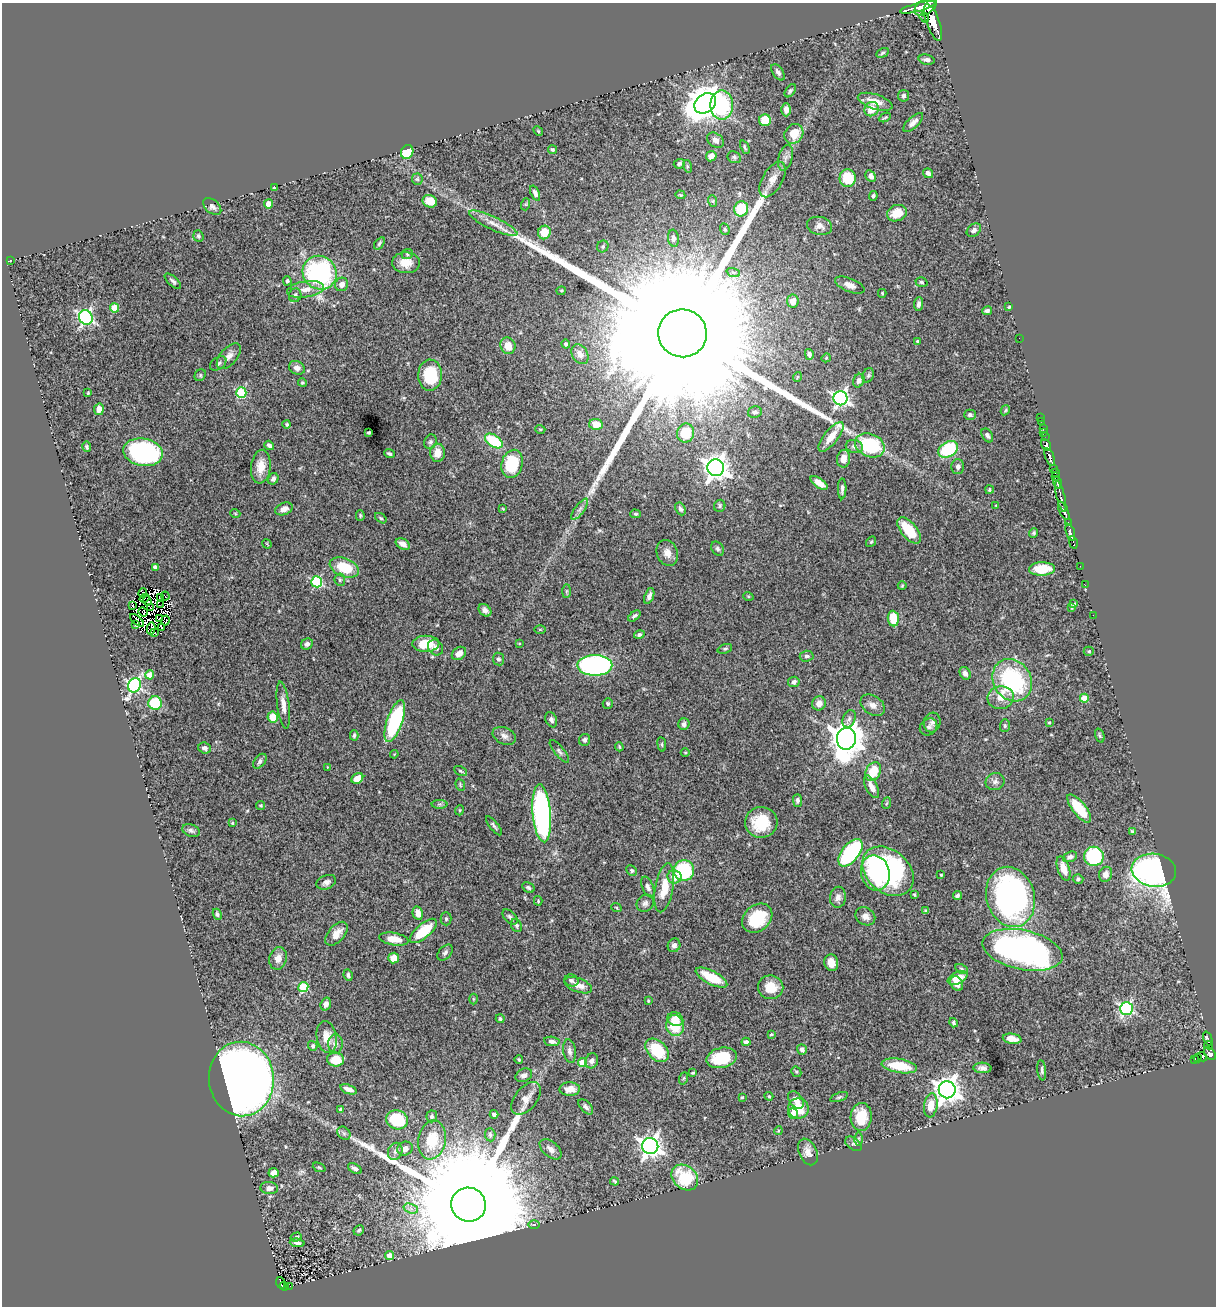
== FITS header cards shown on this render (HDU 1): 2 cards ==
NAXIS1  =                 1214
NAXIS2  =                 1304

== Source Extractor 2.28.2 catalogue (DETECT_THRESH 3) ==
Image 1214 x 1304 px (HDU 1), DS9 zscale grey, 1 PNG px = 1 image px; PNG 1218 x 1308 px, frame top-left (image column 1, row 1304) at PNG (2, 3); each listed source drawn as its Kron ellipse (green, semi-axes under 4 px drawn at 4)
Background 0.552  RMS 0.027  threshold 0.0797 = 3 sigma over >= 5 px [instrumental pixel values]
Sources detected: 395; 11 with non-positive FLUX_AUTO (blend fragments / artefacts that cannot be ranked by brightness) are neither listed nor drawn; the other 384 listed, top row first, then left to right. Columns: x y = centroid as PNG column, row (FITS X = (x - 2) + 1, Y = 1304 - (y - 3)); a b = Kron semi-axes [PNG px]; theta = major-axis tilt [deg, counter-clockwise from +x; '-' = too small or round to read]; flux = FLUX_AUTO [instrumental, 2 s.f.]
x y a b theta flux
926 6 13 7 34 1500
918 7 18 4 15 1000
924 18 5 3 - 120
933 22 19 6 -70 1500
882 53 6 3 28 2.5
927 60 8 5 -11 5.4
778 72 9 5 -57 6.6
790 91 7 4 55 3.5
904 96 6 5 - 4.9
875 102 18 7 -18 20
705 103 12 9 36 3200
722 105 15 11 90 130
872 109 7 6 - 24
786 110 6 4 -89 10
885 117 6 3 26 2.3
765 120 6 6 - 38
913 122 12 5 43 10
538 131 5 4 - 2
794 134 10 9 - 32
715 140 9 6 -36 8.6
745 147 7 3 -67 2.8
552 149 5 4 - 2.6
407 152 7 6 - 63
711 156 5 5 - 16
734 157 7 5 -27 3.8
786 158 13 6 74 8.6
679 164 6 5 - 4.5
687 166 6 4 -73 2.1
928 173 5 4 - 6.6
871 176 6 5 - 7.4
848 178 9 8 - 61
417 179 6 5 - 3.1
773 179 20 10 60 18
274 188 3 3 - 2.1
535 193 8 4 -68 6.9
680 195 5 4 - 1.9
873 196 5 4 - 3.2
430 201 7 6 - 28
713 201 6 3 -71 2.2
269 204 4 4 - 23
526 204 6 4 72 2.2
212 206 10 6 -41 6.5
741 209 7 7 - 58
897 213 10 8 22 25
493 223 26 6 -25 19
819 226 12 9 -13 11
725 229 6 4 -69 2.6
974 230 8 6 37 5.4
544 232 7 6 - 32
198 236 6 5 - 3.3
673 238 8 5 -82 5.6
379 243 7 4 54 3.2
603 246 6 5 - 3.7
407 254 6 5 - 2.9
10 261 3 2 - 0.98
406 263 14 10 -3 22
733 272 7 4 -19 3.5
320 273 17 16 - 270
173 281 10 4 -43 4.7
287 281 4 4 - 3.6
921 282 6 4 -17 2.9
342 284 7 6 - 11
850 285 16 6 -22 12
306 289 19 8 9 16
561 291 4 4 - 1.9
882 293 4 3 - 1.9
295 295 7 6 - 5.5
793 301 6 6 - 11
919 304 7 4 85 5.5
1009 307 3 3 - 1.6
114 308 4 4 - 41
987 311 5 4 - 4.4
86 318 7 6 - 430
682 333 24 23 - 280000
1019 338 2 2 - 51
918 341 4 3 - 2.2
566 344 4 4 - 5.2
508 346 8 7 - 24
580 354 10 7 -58 11
809 354 5 4 - 4.4
229 356 15 8 49 12
826 358 5 3 - 1.7
218 363 9 6 36 5.4
297 368 8 6 -27 8.8
200 375 6 5 - 2.7
430 375 15 12 88 83
868 375 7 5 69 3.4
797 377 5 3 - 1.5
859 381 7 5 66 7.2
302 383 4 4 - 2.4
88 393 4 3 - 1.6
241 393 5 5 - 100
841 398 7 7 - 520
99 409 5 5 - 13
1005 410 5 4 - 2.1
755 412 7 5 11 5.5
970 415 6 5 - 4.6
1040 417 2 2 - 7.5
1041 421 2 2 - 4.5
287 424 4 4 - 2.5
596 424 7 5 -12 28
1043 428 3 2 - 4.2
540 429 5 3 - 1.8
369 432 3 3 - 2.2
1044 432 3 2 - 9.5
686 433 9 8 - 41
987 435 7 5 -58 6.1
1045 436 2 2 - 5.3
831 437 18 7 51 25
494 441 10 5 -34 98
430 442 7 6 - 4.3
269 445 5 4 - 4.6
870 445 15 11 -24 120
1046 445 6 4 -59 360
854 446 8 6 -14 7.2
87 447 5 4 - 3.2
948 449 10 7 30 130
143 452 20 13 -11 290
438 453 9 7 87 20
389 454 5 3 - 3.3
1050 457 9 3 -69 510
843 459 9 6 82 18
512 464 14 10 74 89
261 467 17 10 84 24
958 467 7 6 - 5.9
716 468 8 8 - 1500
1054 469 2 2 - 5.5
1055 473 2 2 - 3.4
1056 477 2 2 - 5.2
273 479 6 5 - 5.8
1057 482 6 3 -74 100
819 483 10 4 -35 15
842 489 10 3 89 5.6
989 490 4 3 - 2.2
1061 496 16 3 -76 270
996 505 3 3 - 1.3
720 506 6 5 - 3.4
284 509 9 6 22 11
503 509 4 3 - 1.4
580 509 12 4 54 7.5
680 509 7 4 -63 4.6
1064 511 10 3 -64 500
235 513 5 3 - 1.6
636 514 5 4 - 2.5
360 515 5 4 - 2.4
381 518 6 4 -36 2.7
1068 523 3 2 - 45
909 530 16 7 -51 57
1070 532 9 3 -73 370
1034 533 5 4 - 2.4
871 542 6 4 53 2.2
1073 542 6 3 -77 66
267 544 5 2 - 1.6
403 544 7 5 -29 11
718 549 8 5 -57 4.5
667 553 13 10 -68 14
1080 566 2 2 - 5.2
155 567 4 4 - 5.9
344 567 15 9 -21 58
1042 569 13 6 2 39
340 580 6 5 - 3.2
317 582 5 5 - 160
1085 585 2 2 - 4.3
902 586 4 4 - 1.9
566 591 7 4 89 2.9
143 593 4 2 - 2.5
165 596 4 2 - 3.4
649 596 8 4 71 6.4
748 596 5 3 - 1.6
160 597 3 2 - 4.4
144 598 5 2 - 3.2
147 601 5 2 - 2
1074 604 3 3 - 2.2
161 605 4 2 - 1.3
132 606 3 2 - 5.3
1072 607 4 3 - 2.8
151 608 4 2 - 1.3
485 610 7 5 -40 7.3
143 612 5 2 - 0.5
1093 615 2 2 - 1.1
634 616 7 4 39 4.4
159 619 3 2 - 0.82
893 619 8 5 -84 43
137 620 8 3 -40 2.2
165 620 5 4 - 7.6
136 625 3 3 - 1.5
162 627 3 3 - 5.6
151 628 6 2 80 5.7
540 629 6 4 0 2.2
154 632 3 2 - 0.05
639 634 5 4 - 4.4
519 643 4 2 - 1.3
307 644 6 5 - 5.2
426 644 13 8 1 44
435 648 8 7 - 6.6
725 649 7 4 20 2.9
1089 651 5 4 - 2.4
459 653 8 6 38 13
807 656 7 5 3 4.7
498 659 6 5 - 4.1
595 665 17 10 0 440
965 673 7 5 -58 6.4
150 675 4 4 - 24
1012 680 22 19 -57 210
794 682 6 5 - 5.4
134 685 7 6 - 370
1001 698 13 11 9 20
1084 698 4 4 - 35
155 703 7 7 - 92
819 703 7 7 - 11
608 704 5 5 - 3.2
283 705 24 6 -83 15
873 705 13 9 -34 12
273 717 5 5 - 28
849 719 9 6 67 6
551 720 8 5 -66 6.4
395 721 22 7 71 180
932 722 10 8 73 7.6
1049 723 3 2 - 1.9
684 724 6 5 - 6.3
1005 726 6 5 - 3
929 727 9 8 - 7
354 735 5 3 - 3.1
1100 735 7 4 -71 3.2
504 736 12 8 -24 9.4
846 739 11 9 84 3400
585 740 6 5 - 4.3
662 744 7 4 -83 2.3
619 747 5 3 - 2
205 748 6 5 - 5.7
559 751 14 5 -51 5.4
685 752 4 3 - 1.5
394 754 4 3 - 1.7
260 761 8 5 51 5.3
327 767 4 2 - 1.3
460 771 7 4 -27 2.8
873 772 10 7 62 40
357 778 6 5 - 21
995 782 9 8 - 7.5
460 785 6 4 -71 2.4
872 787 12 5 -62 14
798 800 6 4 -89 4.8
887 803 6 3 69 1.8
439 804 8 4 0 3.2
261 805 4 4 - 2.5
1079 808 17 6 -51 58
460 810 5 3 - 1.6
542 813 29 9 -85 490
761 822 16 15 - 61
232 823 4 4 - 1.8
494 826 12 3 -51 3.8
191 830 9 6 -20 5
1133 831 4 3 - 3.4
850 853 16 8 51 190
1094 856 10 9 - 160
1070 857 7 5 21 6.9
1063 868 12 6 -71 21
632 870 6 5 - 3.1
684 870 10 10 - 120
1154 870 22 16 -7 920
888 871 29 21 -41 350
875 873 18 14 -76 94
1106 874 7 6 - 10
941 875 3 3 - 2.7
674 877 7 6 - 25
1078 879 5 4 - 3.1
326 882 10 7 23 7.1
528 887 6 5 - 4.1
648 887 11 5 -66 6.8
664 888 25 9 80 40
914 895 4 3 - 2.4
957 895 4 4 - 4.8
838 897 10 8 82 9.1
1011 897 30 24 -74 570
538 901 5 3 - 1.8
645 903 9 8 - 6.6
616 907 5 3 - 1.5
926 911 4 3 - 3.4
418 913 7 5 -78 14
217 914 6 4 -65 3.6
865 916 10 8 -31 11
510 917 9 5 -45 4.5
757 918 16 13 41 71
446 919 6 5 - 2.7
516 925 7 5 -63 3.3
423 931 16 7 41 55
337 934 14 8 49 19
394 939 15 6 -10 23
674 945 7 6 - 7
1022 950 40 19 -12 650
445 953 9 6 47 5.2
278 958 11 8 77 14
394 958 5 5 - 27
831 963 8 7 - 18
962 969 7 4 -29 3
348 975 6 4 -83 3.8
711 977 17 6 -28 50
957 978 10 6 24 25
571 980 7 6 - 5.7
957 984 7 6 - 12
578 985 14 7 -21 16
303 987 5 5 - 110
771 987 12 12 - 31
473 999 5 3 - 1.9
648 1001 3 3 - 1.5
326 1004 6 5 - 8.3
1126 1009 6 6 - 300
500 1019 4 4 - 2.6
675 1019 8 6 -25 15
954 1023 5 4 - 2.8
675 1025 10 9 - 61
771 1034 3 2 - 1.9
327 1037 16 10 -80 24
1208 1038 7 3 -69 38
1012 1039 9 5 -10 15
552 1041 8 4 -9 6.4
746 1042 4 4 - 5.5
335 1044 10 7 89 9.6
1209 1045 4 3 - 41
313 1046 5 4 - 3.4
802 1049 5 5 - 6.5
657 1050 14 9 -45 72
570 1051 12 6 -82 7.2
1210 1054 7 5 -49 240
1202 1057 5 3 - 61
722 1058 15 10 13 75
1198 1058 4 3 - 14
336 1059 8 7 - 35
519 1060 4 3 - 2.1
1194 1060 3 2 - 11
592 1061 7 6 - 9.7
582 1062 4 4 - 57
899 1066 18 7 -9 56
982 1068 9 5 -3 6.8
1042 1070 10 3 -84 4.3
796 1072 5 4 - 2.5
693 1073 3 2 - 2.1
524 1075 9 6 25 6.8
684 1078 6 4 70 2.2
241 1079 37 32 -84 2300
349 1089 8 4 -20 12
570 1089 10 6 1 17
947 1090 8 8 - 1700
769 1096 4 3 - 1.9
742 1097 3 3 - 2.5
839 1097 9 4 21 3.2
526 1098 19 11 52 19
796 1100 10 6 -54 15
931 1105 12 7 82 23
586 1107 9 5 -47 5.8
341 1109 4 3 - 5.7
798 1109 10 10 - 46
793 1113 5 5 - 13
494 1114 4 4 - 5
432 1116 6 5 - 4
861 1117 14 10 86 44
397 1120 11 9 -19 90
778 1131 4 3 - 1.6
344 1133 7 6 - 4.5
490 1135 7 5 -85 4.2
858 1139 6 4 90 2.9
432 1140 19 13 79 57
853 1144 9 5 -36 4.2
650 1146 8 8 - 1100
405 1148 8 7 - 11
551 1149 13 7 -41 10
395 1151 9 7 68 6.6
808 1152 14 9 -65 14
319 1167 7 3 -23 2.2
355 1168 7 4 -30 5.8
274 1173 5 4 - 15
685 1177 14 11 -42 76
615 1181 5 3 - 2.1
269 1188 9 6 -6 9.1
469 1205 17 17 - 130000
411 1209 7 4 -19 6.9
534 1225 6 4 0 2.9
359 1230 5 4 - 3.1
296 1237 6 3 16 3.2
297 1243 7 4 -6 4.6
389 1255 4 4 - 14
281 1283 6 3 -72 67
284 1286 4 3 - 92
290 1286 2 2 - 1.9
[11 non-positive-flux detections neither listed nor drawn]